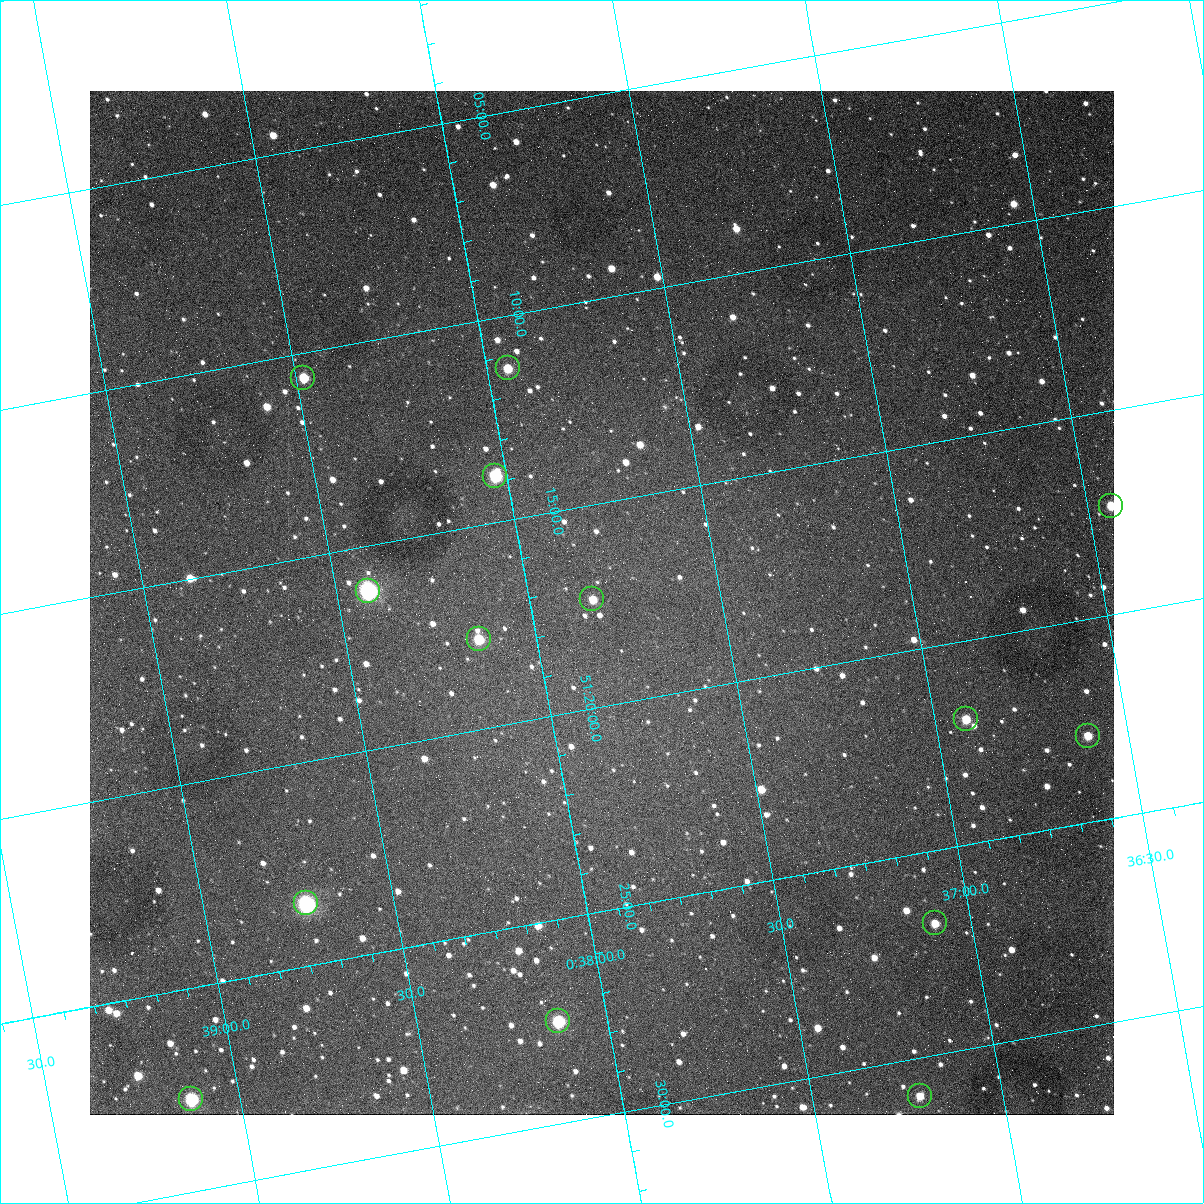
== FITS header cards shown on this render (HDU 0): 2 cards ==
NAXIS1  =                 1024
NAXIS2  =                 1024

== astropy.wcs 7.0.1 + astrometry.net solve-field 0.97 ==
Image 1024 x 1024 px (HDU 0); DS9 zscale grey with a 90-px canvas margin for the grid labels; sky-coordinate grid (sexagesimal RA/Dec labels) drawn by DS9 from the SOLVED WCS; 14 Tycho-2 reference stars matched to detected sources circled (green)
Header WCS: none
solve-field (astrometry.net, Tycho-2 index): SOLVED blind (the file carries no WCS)
Solved WCS: RA---TAN-SIP/DEC--TAN-SIP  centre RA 00:37:49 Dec +51:17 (9.45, +51.29 deg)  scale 1.49 arcsec/px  FOV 25.5' x 25.5'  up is -170 deg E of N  parity flipped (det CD > 0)
(file carries no celestial WCS; the grid is the blind solution)
Tycho-2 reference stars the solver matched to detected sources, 14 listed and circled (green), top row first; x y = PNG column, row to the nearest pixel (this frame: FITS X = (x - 90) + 1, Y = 1024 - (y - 91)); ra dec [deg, ICRS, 3 dp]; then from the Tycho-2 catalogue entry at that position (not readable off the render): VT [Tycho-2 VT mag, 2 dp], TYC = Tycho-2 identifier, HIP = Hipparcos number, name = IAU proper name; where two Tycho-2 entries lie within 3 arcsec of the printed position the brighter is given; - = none
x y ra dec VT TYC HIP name
508 368 9.486 +51.188 10.87 3261-2086-1 - -
303 378 9.620 +51.177 10.71 3261-2090-1 - -
495 476 9.507 +51.231 9.24 3261-2068-1 - -
1111 506 9.110 +51.289 10.95 3261-2033-1 - -
368 591 9.604 +51.268 7.70 3261-1879-1 3018 -
592 599 9.459 +51.289 11.04 3261-1703-1 - -
479 639 9.538 +51.296 10.24 3261-1493-1 - -
966 719 9.229 +51.365 11.03 3261-2198-1 - -
1088 736 9.152 +51.381 11.06 3261-1519-1 - -
306 903 9.683 +51.391 7.88 3261-1837-1 - -
935 923 9.274 +51.446 10.91 3261-1253-1 - -
558 1021 9.532 +51.458 9.03 3261-1423-1 - -
920 1096 9.305 +51.516 11.13 3261-2117-1 - -
191 1099 9.782 +51.462 9.45 3261-1155-1 - -